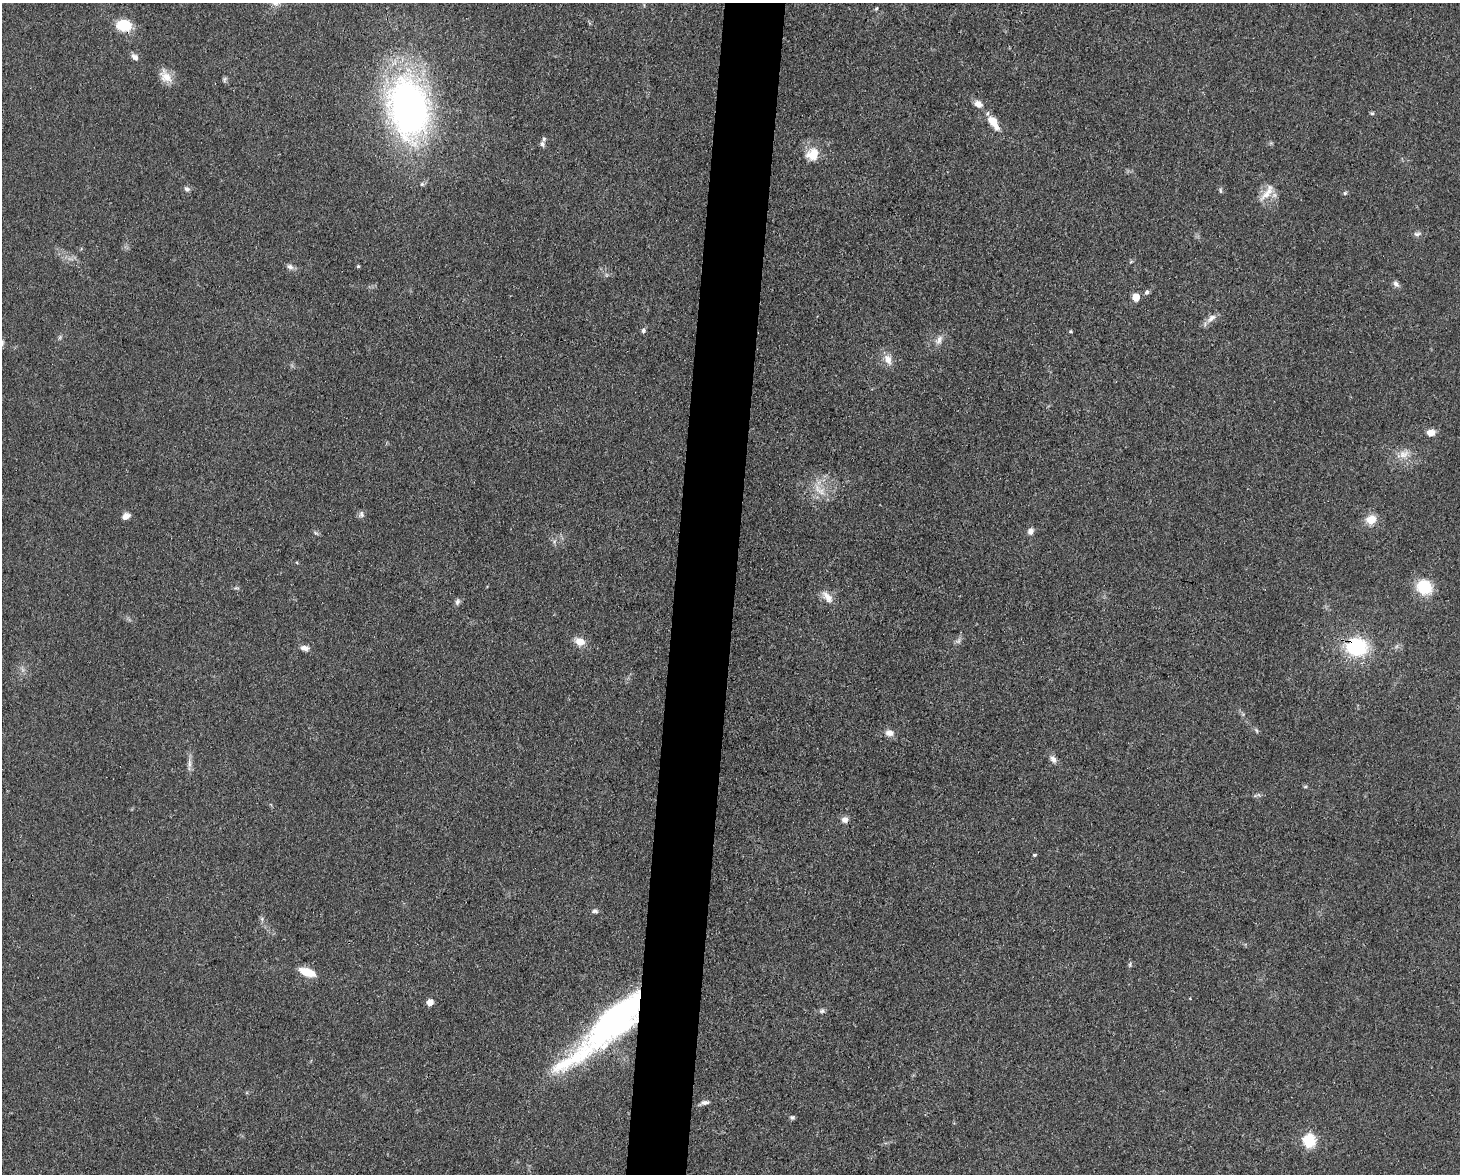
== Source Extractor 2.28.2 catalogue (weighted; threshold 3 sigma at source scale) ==
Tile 5 of 3 x 4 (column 2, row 2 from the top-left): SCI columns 1682-3139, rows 2345-3516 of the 4709 x 4691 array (HDU 1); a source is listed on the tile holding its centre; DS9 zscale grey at full resolution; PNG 1462 x 1176 px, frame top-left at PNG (2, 3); no overlay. Shown black and unused: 4% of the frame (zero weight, under 3 of 4 exposures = <1% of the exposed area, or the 3 px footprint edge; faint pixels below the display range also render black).
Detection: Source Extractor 2.28.2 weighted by HDU 2 'WHT'; one run over the whole footprint, this tile lists its part. Background 0.0632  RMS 0.0059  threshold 0.0265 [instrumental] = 3 sigma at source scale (4.5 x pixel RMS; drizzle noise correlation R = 1.50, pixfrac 1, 0.05/0.05 arcsec/px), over >= 5 px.
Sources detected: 64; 1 too faint to see at this stretch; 1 inside a brighter object's white glare — not listed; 1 inside a brighter listed object's ellipse — not listed separately; the other 61 listed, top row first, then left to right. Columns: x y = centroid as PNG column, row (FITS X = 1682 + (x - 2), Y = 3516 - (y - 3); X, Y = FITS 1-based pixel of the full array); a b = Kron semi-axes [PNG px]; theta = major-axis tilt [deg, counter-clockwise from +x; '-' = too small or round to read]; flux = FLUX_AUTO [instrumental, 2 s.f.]
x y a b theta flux
876 8 6 3 44 0.66
124 25 15 11 -2 18
135 57 9 6 -40 2.7
166 76 20 12 -50 7.1
224 79 9 4 89 1.2
978 104 10 8 -33 3.9
410 108 64 41 -76 240
1372 113 5 4 - 0.88
993 122 20 9 -55 9.4
542 144 8 7 - 1.6
812 154 18 16 48 10
422 184 6 5 - 0.96
187 189 8 6 -23 1.5
1220 190 8 4 -89 0.93
1267 193 31 9 51 8
1345 193 6 5 - 0.87
1417 234 10 5 10 1.8
1131 261 6 4 21 0.78
358 266 4 4 - 0.79
290 267 9 7 -31 2.1
1396 284 11 6 -53 2.1
1147 292 6 5 - 1.4
1136 297 5 5 - 12
1211 318 15 8 41 3.9
643 330 6 5 - 1.6
1071 331 5 4 - 0.64
939 340 15 7 64 3.6
888 359 16 9 -67 5.5
1431 432 10 7 0 4.5
1404 454 15 10 21 5.9
819 490 23 8 -42 7.4
361 514 10 7 89 1.8
126 516 9 6 28 3.5
1371 519 12 10 26 7.8
1030 531 8 6 59 2.9
316 533 6 4 -42 1
1424 587 14 13 - 23
236 588 8 3 -4 0.92
827 597 19 9 -49 5.9
457 602 9 6 66 1.7
580 641 12 9 -19 6.1
1356 647 20 16 -1 45
305 648 11 7 -9 2.9
1256 730 8 4 -55 1
889 733 11 8 -9 3.9
1053 759 11 7 -52 2.9
189 763 16 4 -88 3
1305 787 6 4 0 0.73
845 820 8 8 - 3
1035 855 5 3 - 0.65
595 911 8 6 -9 1.6
262 919 7 4 -73 1.1
1130 965 7 5 73 1
307 972 17 8 -19 11
1190 999 4 2 - 0.35
430 1002 5 5 - 6.9
822 1011 7 6 - 1.5
610 1024 88 21 43 240
705 1103 11 5 11 2.4
792 1117 7 5 -22 1.1
1309 1141 6 6 - 75
Overlapping masked pixels (flux is a lower limit): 2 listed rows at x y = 1356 647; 610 1024